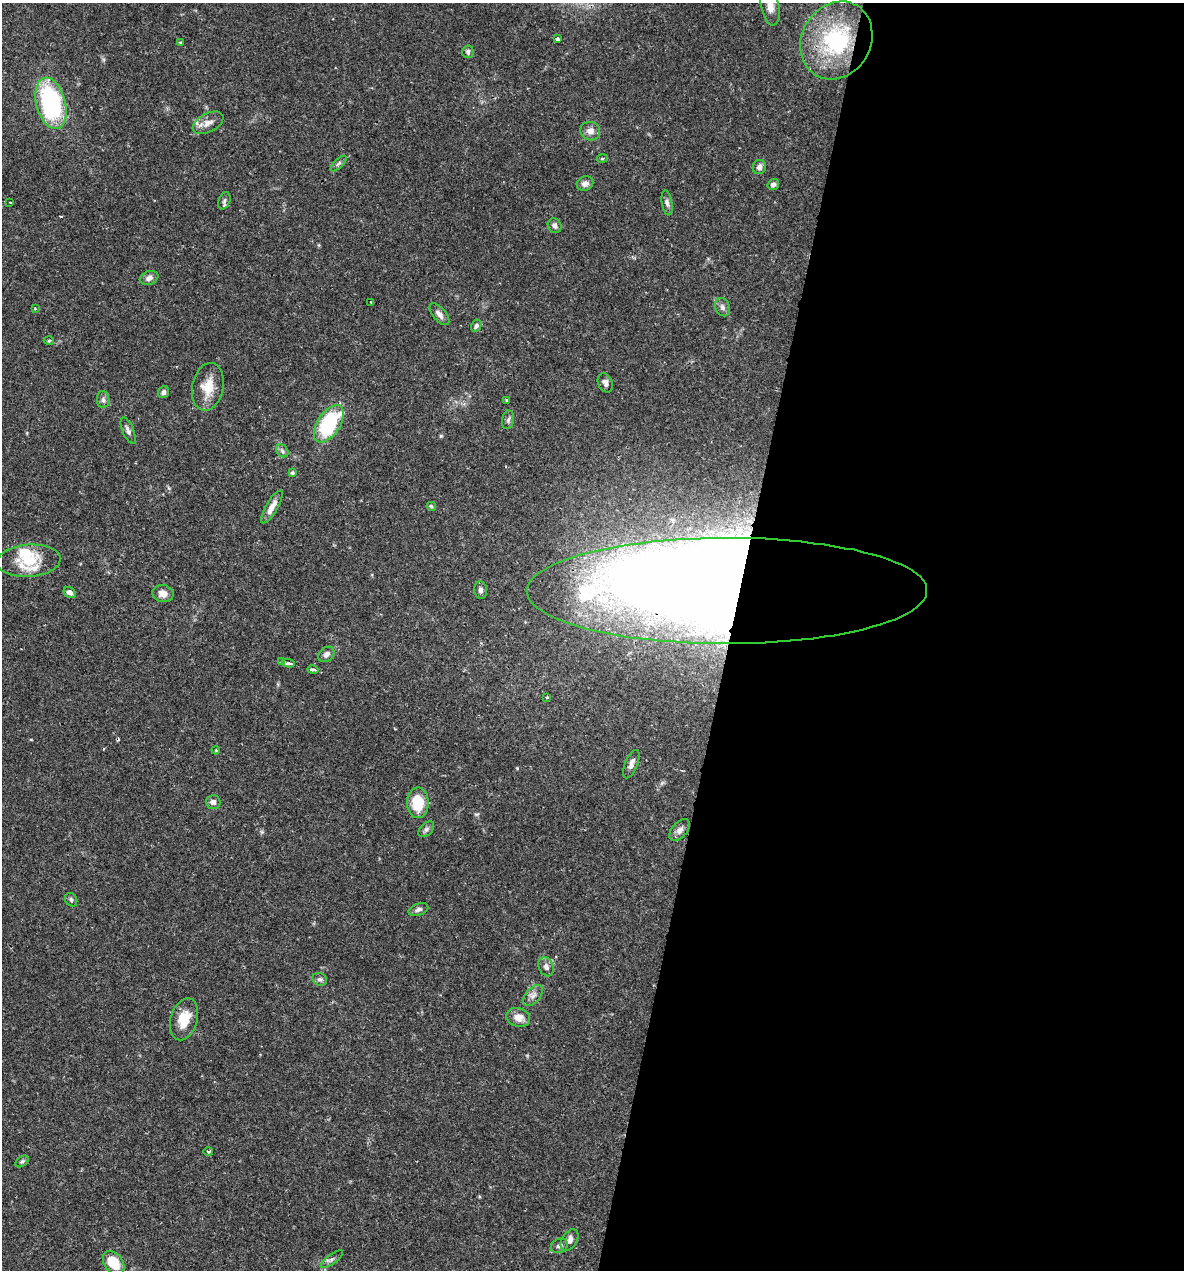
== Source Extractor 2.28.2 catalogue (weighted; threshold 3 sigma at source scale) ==
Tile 12 of 4 x 4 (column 4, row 3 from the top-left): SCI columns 3791-4972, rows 1269-2536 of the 5092 x 5073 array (HDU 1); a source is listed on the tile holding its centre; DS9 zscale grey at full resolution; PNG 1186 x 1272 px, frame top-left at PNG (2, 3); each listed source drawn as its Kron ellipse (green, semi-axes under 4 px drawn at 4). Shown black and unused: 38% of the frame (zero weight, under 2 of 3 exposures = <1% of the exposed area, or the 3 px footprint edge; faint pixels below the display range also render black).
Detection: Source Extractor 2.28.2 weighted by HDU 2 'WHT'; one run over the whole footprint, this tile lists its part. Background 0.0426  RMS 0.0032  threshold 0.0144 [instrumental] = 3 sigma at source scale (4.5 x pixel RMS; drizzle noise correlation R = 1.50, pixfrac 1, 0.05/0.05 arcsec/px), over >= 5 px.
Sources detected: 72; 1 inside a brighter object's white glare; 2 cosmic-ray / hot-pixel residue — neither listed nor drawn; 4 inside a brighter listed object's ellipse — not listed separately; the other 65 listed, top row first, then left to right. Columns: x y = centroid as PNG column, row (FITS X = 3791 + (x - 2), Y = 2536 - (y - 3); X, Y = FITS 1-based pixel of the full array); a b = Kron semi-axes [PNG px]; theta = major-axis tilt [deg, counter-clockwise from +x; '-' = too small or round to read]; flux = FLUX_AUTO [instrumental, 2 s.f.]
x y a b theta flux
770 6 20 9 -79 3.1
557 39 4 3 - 1.2
836 40 40 34 59 33
180 43 4 3 - 0.38
468 52 6 5 - 0.74
51 103 26 14 -75 45
208 123 16 9 27 2.6
590 131 10 9 - 2.2
602 158 5 3 - 0.46
339 163 10 4 44 0.73
759 167 7 6 - 1.3
585 184 8 7 - 1.6
773 185 6 5 - 1.1
224 201 9 5 69 0.91
10 202 3 2 - 0.7
667 203 13 5 -80 1
555 226 7 6 - 1.3
149 278 9 6 20 1.6
371 302 3 2 - 0.28
722 307 9 7 -66 1.2
35 309 4 3 - 0.31
439 314 13 6 -50 1.6
476 326 6 5 - 0.82
49 341 5 3 - 0.34
605 383 10 7 -65 1.4
208 387 24 15 78 6.8
163 392 6 5 - 0.94
103 400 8 6 -88 0.97
507 400 3 3 - 0.45
508 420 9 6 79 0.83
329 424 21 11 56 26
128 431 14 5 -68 1.4
282 451 7 5 -47 0.74
292 473 3 3 - 0.73
431 506 5 4 - 0.66
272 507 19 6 60 2.9
29 561 32 16 4 8.9
481 590 8 6 -84 1.1
727 591 200 53 0 730
70 592 6 5 - 1.5
163 594 10 8 -11 2.4
326 654 9 6 41 1.5
282 662 3 3 - 0.99
288 663 6 3 -12 7.7
313 670 5 3 - 2
547 697 4 3 - 0.31
216 750 4 3 - 0.29
631 764 15 6 67 1.8
213 802 7 7 - 1.1
418 803 15 11 90 10
426 829 9 6 45 0.97
680 830 13 7 48 1.8
71 900 7 5 -59 0.67
418 909 10 5 19 1.1
546 967 10 7 -69 1.5
320 979 7 6 - 0.86
533 995 12 7 49 1.6
518 1017 12 9 -16 3.1
184 1019 21 13 74 7.1
208 1152 5 3 - 0.37
22 1161 7 5 37 0.61
569 1240 12 7 58 2
559 1246 9 7 23 1.1
332 1259 13 5 36 1
114 1263 13 9 -52 8.6
Overlapping masked pixels (flux is a lower limit): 1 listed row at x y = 727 591
Isophote crosses this tile's border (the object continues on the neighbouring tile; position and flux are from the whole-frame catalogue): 1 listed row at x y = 770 6